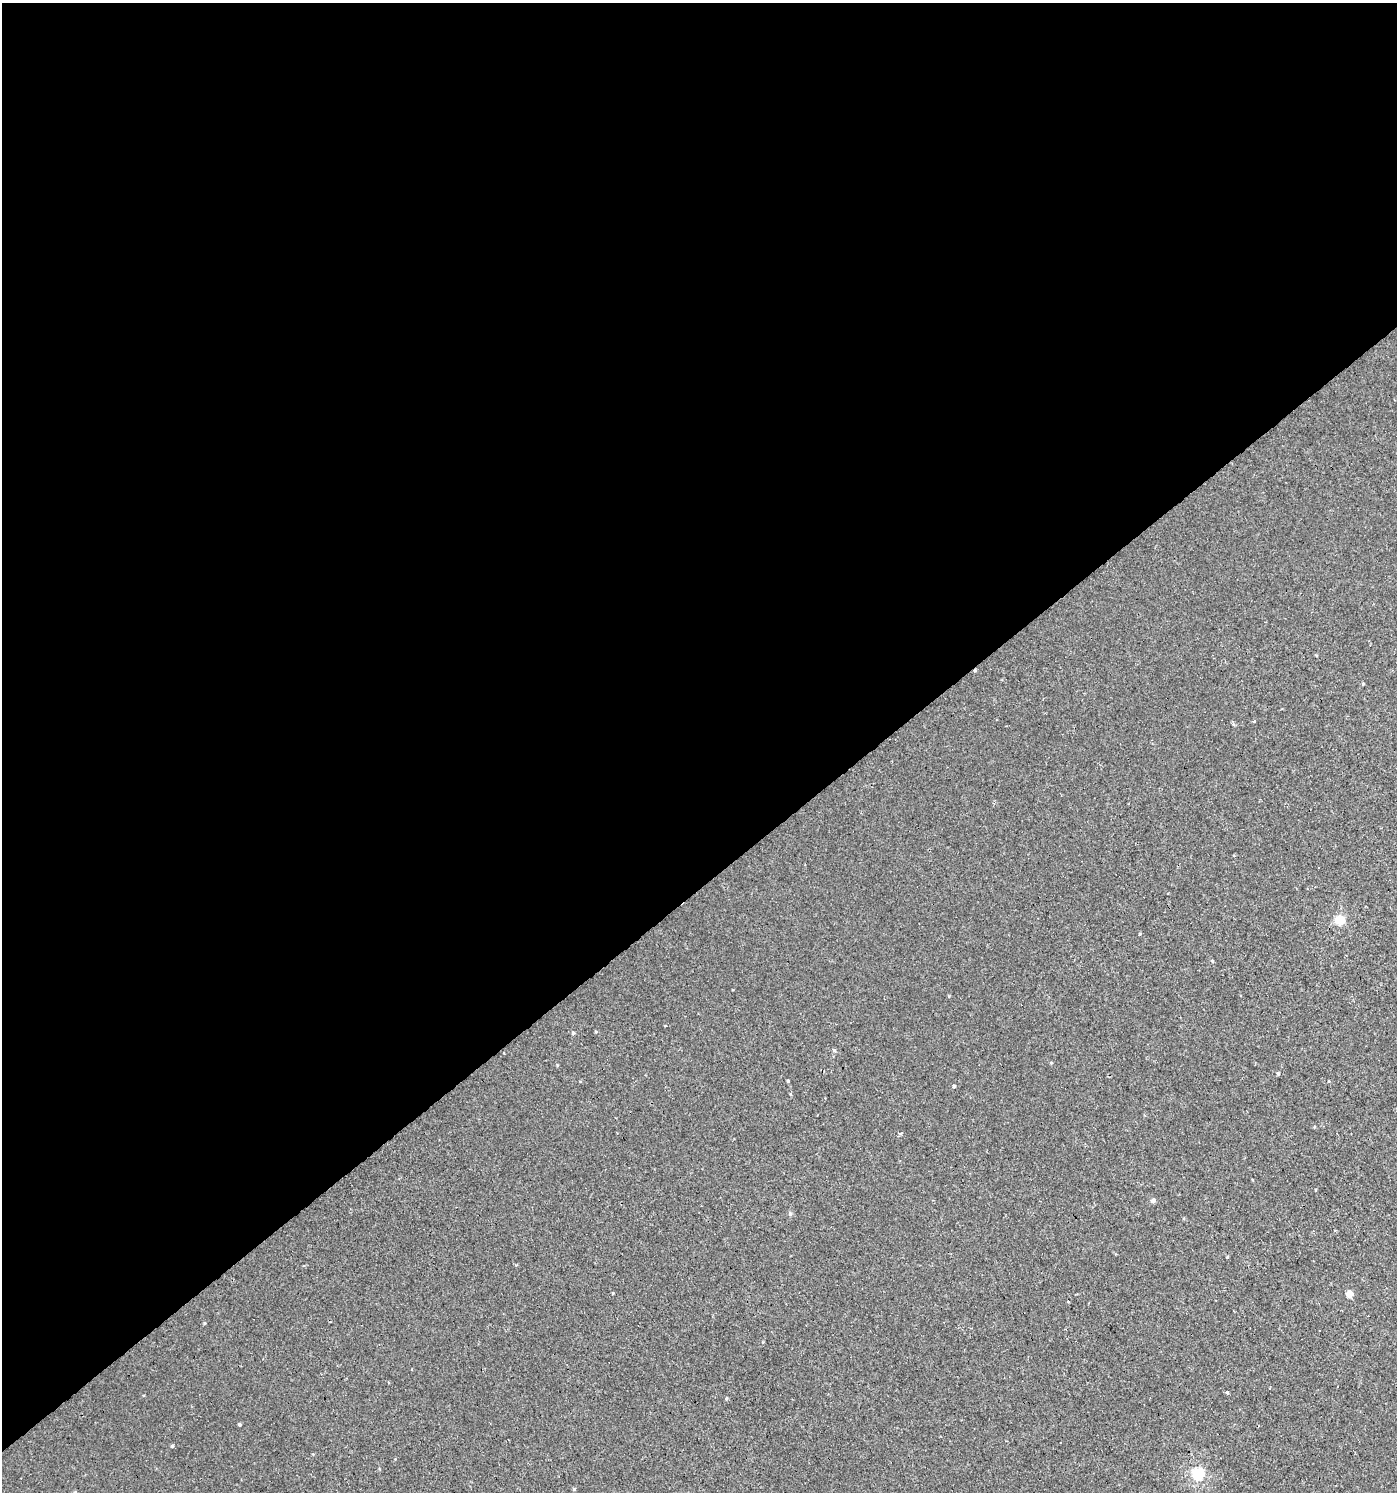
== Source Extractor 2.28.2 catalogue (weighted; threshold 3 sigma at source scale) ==
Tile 2 of 4 x 4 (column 2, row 1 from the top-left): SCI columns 1585-2979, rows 4469-5958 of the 5895 x 5959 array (HDU 1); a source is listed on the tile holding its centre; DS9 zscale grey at full resolution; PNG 1399 x 1494 px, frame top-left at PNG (2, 3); no overlay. Shown black and unused: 60% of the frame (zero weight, under 2 of 3 exposures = <1% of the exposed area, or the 3 px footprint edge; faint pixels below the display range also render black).
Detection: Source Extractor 2.28.2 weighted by HDU 2 'WHT'; one run over the whole footprint, this tile lists its part. Background 3.40e-04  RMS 0.0038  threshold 0.0173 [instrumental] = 3 sigma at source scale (4.5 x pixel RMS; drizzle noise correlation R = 1.50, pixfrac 1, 0.0396/0.0396 arcsec/px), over >= 5 px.
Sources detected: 35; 5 cosmic-ray / hot-pixel residue — not listed; the other 30 listed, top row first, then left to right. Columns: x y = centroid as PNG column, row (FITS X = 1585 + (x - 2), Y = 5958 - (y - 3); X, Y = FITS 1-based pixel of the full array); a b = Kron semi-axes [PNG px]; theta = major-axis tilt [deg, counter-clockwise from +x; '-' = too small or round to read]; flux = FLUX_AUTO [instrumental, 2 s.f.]
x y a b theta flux
1316 655 4 3 - 0.37
1363 684 4 4 - 0.41
1254 721 3 3 - 2.6
1340 920 5 5 - 23
1212 961 5 4 - 0.48
665 1026 4 2 - 0.24
596 1032 5 3 - 0.37
573 1033 4 4 - 0.72
835 1050 6 4 -89 0.57
1051 1063 4 4 - 0.43
1278 1073 4 3 - 0.54
788 1081 3 3 - 0.45
954 1087 3 3 - 8
790 1094 5 3 - 0.37
901 1133 4 4 - 0.83
1153 1200 5 4 - 1.8
790 1214 5 5 - 0.93
1227 1257 3 3 - 0.34
613 1293 3 3 - 0.29
1349 1294 5 4 - 6.3
1068 1301 3 3 - 1.1
204 1323 4 4 - 0.38
1269 1388 3 2 - 0.3
1227 1392 4 3 - 1.3
726 1398 5 4 - 0.53
239 1424 4 3 - 0.66
172 1446 4 4 - 0.57
313 1454 4 4 - 0.34
1198 1474 6 5 - 41
574 1489 4 4 - 0.53
Unlisted compact peaks at least as high as the median listed source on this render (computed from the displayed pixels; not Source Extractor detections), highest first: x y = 1140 934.